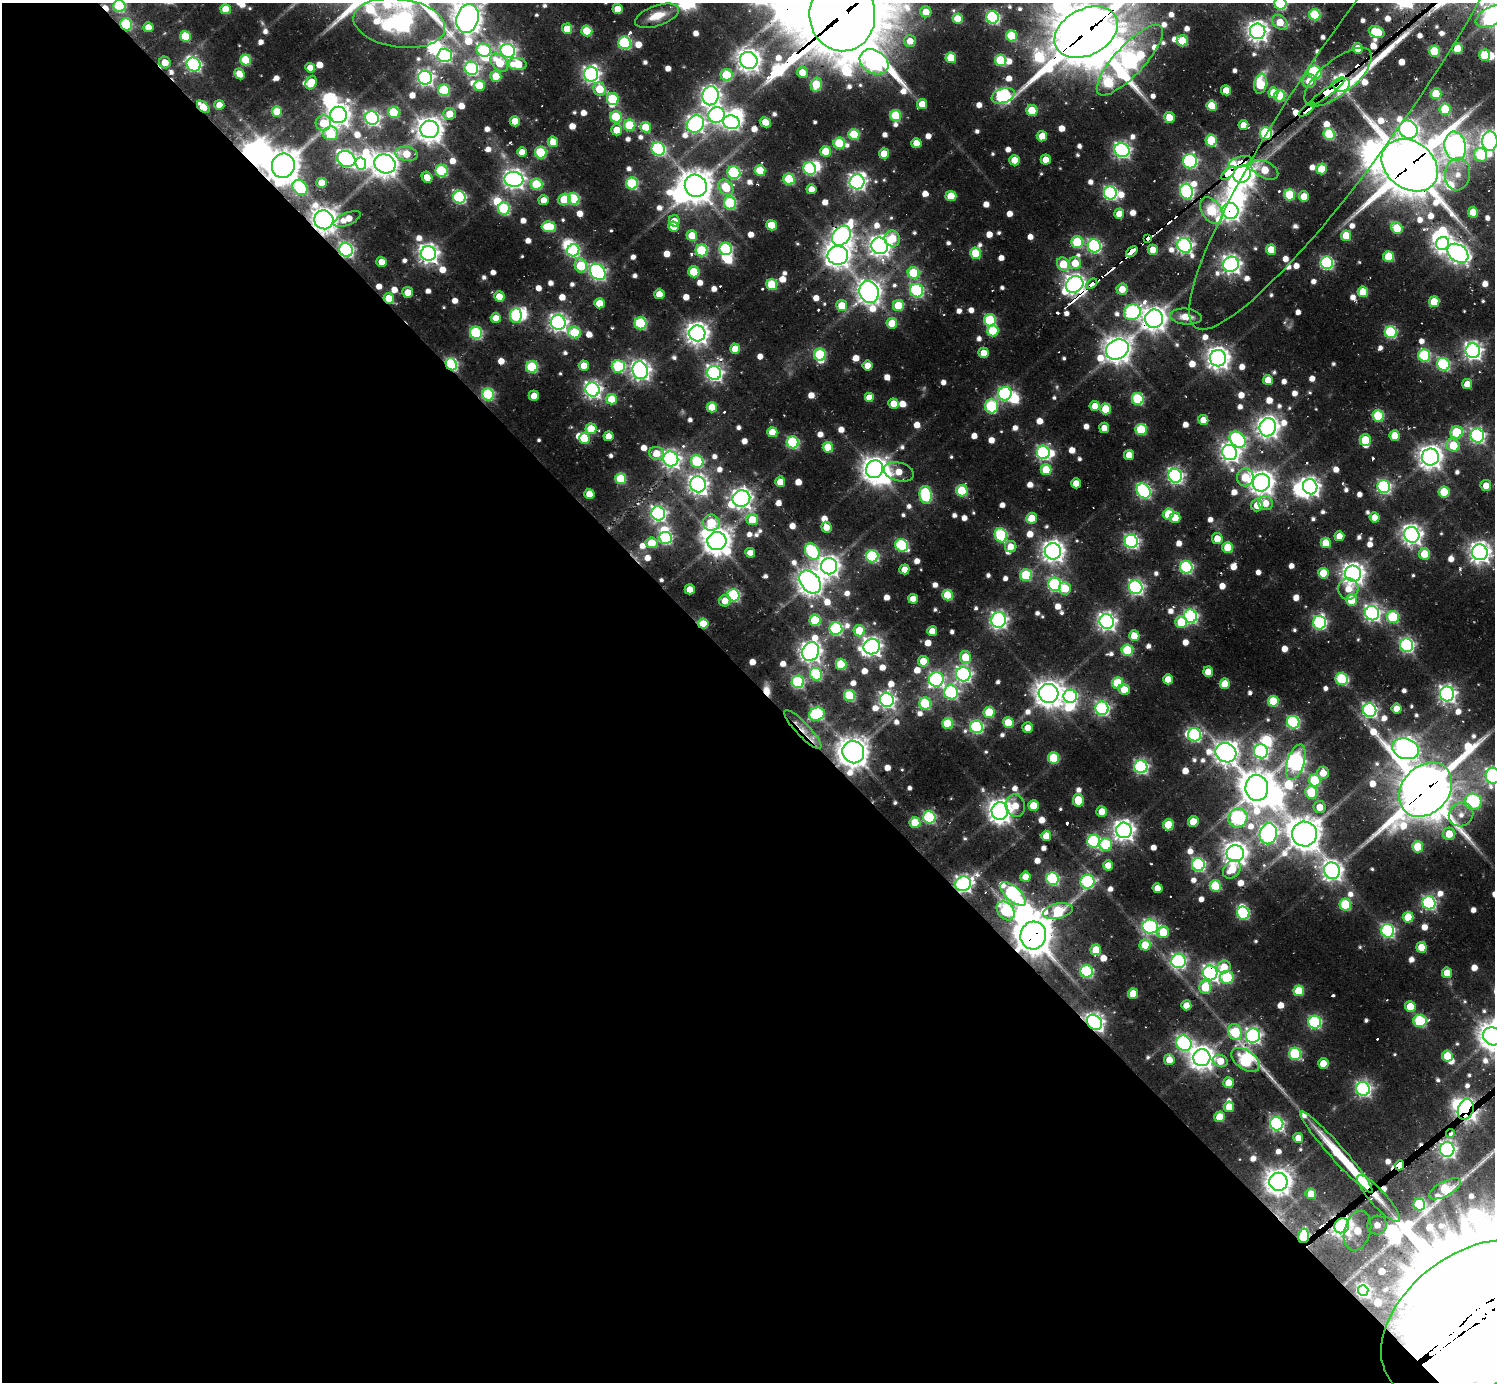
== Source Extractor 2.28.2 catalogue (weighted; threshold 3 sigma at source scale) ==
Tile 9 of 4 x 4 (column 1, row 3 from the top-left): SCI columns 175-1667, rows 1806-3185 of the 6147 x 6133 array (HDU 1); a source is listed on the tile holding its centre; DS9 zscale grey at full resolution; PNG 1497 x 1384 px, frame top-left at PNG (2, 3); each listed source drawn as its Kron ellipse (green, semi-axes under 4 px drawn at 4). Shown black and unused: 51% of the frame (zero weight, under 2 of 3 exposures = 7% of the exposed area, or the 3 px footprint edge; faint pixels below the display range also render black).
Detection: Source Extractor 2.28.2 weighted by HDU 2 'WHT'; one run over the whole footprint, this tile lists its part. Background 0.0994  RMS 0.011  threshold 0.0476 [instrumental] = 3 sigma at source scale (4.5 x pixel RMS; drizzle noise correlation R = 1.50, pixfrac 1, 0.05/0.05 arcsec/px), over >= 5 px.
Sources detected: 948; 5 too faint to see at this stretch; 37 inside a brighter object's white glare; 20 cosmic-ray / hot-pixel residue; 1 long thin detection or spike segment (spike, bleed or trail) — neither listed nor drawn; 12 inside a brighter listed object's ellipse — not listed separately; of the other 873, all 500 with FLUX_AUTO >= 14.3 (the completeness limit of this list) listed and drawn (373 fainter detections not listed), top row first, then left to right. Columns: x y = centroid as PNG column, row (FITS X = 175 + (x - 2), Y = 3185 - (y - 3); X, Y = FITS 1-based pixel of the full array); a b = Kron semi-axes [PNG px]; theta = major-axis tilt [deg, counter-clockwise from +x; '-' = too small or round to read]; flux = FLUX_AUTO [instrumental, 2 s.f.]
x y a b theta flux
1280 3 6 6 - 110
119 6 6 6 - 110
226 9 5 5 - 30
618 9 5 5 - 22
926 12 5 5 - 17
842 15 36 33 -85 11000
1315 15 5 5 - 88
657 16 23 10 19 24
1493 16 19 9 25 550
993 17 6 6 - 190
467 18 14 11 73 1500
958 19 5 5 - 29
1280 22 9 6 -36 24
399 23 46 24 -8 700
126 24 6 6 - 86
148 27 5 5 - 14
567 29 5 5 - 22
587 31 5 5 - 51
1258 31 8 7 - 770
1086 32 34 23 28 7500
1377 32 8 5 -20 45
185 36 5 5 - 47
1011 36 5 5 - 54
910 41 6 6 - 16
1182 41 6 5 - 42
625 43 6 6 - 140
1358 48 5 5 - 23
1458 48 5 5 - 30
484 50 7 6 - 100
508 51 7 7 - 370
1434 51 5 5 - 66
445 55 7 6 - 250
1484 55 6 5 - 39
951 58 5 5 - 33
245 60 5 5 - 59
749 60 9 8 - 910
1001 60 6 5 - 81
1130 60 46 15 47 580
165 62 6 5 - 18
874 62 15 11 -31 480
499 63 10 7 -45 40
194 64 7 6 - 260
517 64 9 6 -6 37
310 68 5 5 - 15
471 68 7 6 - 250
802 72 5 5 - 20
1315 72 7 6 - 110
240 74 6 5 - 17
591 74 7 7 - 430
727 75 6 6 - 57
496 76 5 5 - 34
1338 77 41 17 39 360
425 78 7 7 - 400
1309 81 7 6 - 16
311 82 7 5 67 23
1364 82 298 54 55 3200
816 84 7 5 77 39
1260 84 10 6 79 63
479 85 5 5 - 35
1342 85 8 7 - 400
600 89 7 6 - 32
444 90 6 6 - 89
1226 90 5 5 - 20
1327 92 21 4 36 1200
1273 93 5 5 - 19
1436 94 5 5 - 43
710 96 9 8 - 590
1003 96 12 7 20 250
1279 96 6 5 - 95
613 99 6 5 - 76
922 104 5 5 - 19
219 105 5 5 - 14
1212 106 5 5 - 37
203 107 7 4 -43 33
1307 109 10 3 41 190
1445 109 6 5 - 53
1032 110 5 5 - 48
277 111 5 5 - 35
394 112 5 5 - 73
449 114 6 6 - 18
339 115 8 8 - 940
717 115 8 8 - 310
896 116 5 5 - 73
616 117 6 5 - 64
1169 117 5 5 - 21
372 118 7 6 - 340
515 121 5 5 - 26
731 122 8 6 -11 360
765 122 6 5 - 16
323 123 7 7 - 30
695 124 9 8 - 440
630 125 6 5 - 68
1243 125 5 5 - 16
646 127 5 5 - 38
429 129 9 9 - 1300
617 130 5 5 - 21
1408 130 9 8 - 460
330 133 7 7 - 73
1266 133 6 6 - 140
854 134 5 5 - 58
1329 134 6 5 - 94
1042 136 5 5 - 19
1211 141 6 5 - 64
1490 141 10 7 89 750
553 142 5 5 - 19
839 143 6 5 - 74
916 143 5 5 - 19
1455 146 14 10 -80 740
658 149 7 6 - 200
1122 150 7 7 - 390
826 151 5 5 - 34
522 152 5 5 - 16
541 153 6 5 - 90
884 153 5 5 - 19
407 154 11 7 -8 27
1481 155 7 6 - 56
346 159 9 7 -29 400
1015 160 5 5 - 21
1046 160 5 5 - 15
1190 161 7 7 - 200
1240 162 12 5 16 110
361 164 6 5 - 110
385 164 11 9 -28 1200
1410 165 30 23 -36 5800
283 166 12 11 - 1900
810 169 6 6 - 150
1321 169 5 5 - 33
1265 170 14 8 -27 32
441 171 6 6 - 100
760 171 5 5 - 48
734 173 6 6 - 140
1228 173 8 4 41 1300
1242 174 9 8 - 1200
1457 174 16 12 84 19
427 177 6 5 - 15
514 179 9 7 -7 650
789 179 5 5 - 75
857 182 7 7 - 460
321 183 5 5 - 19
632 183 6 6 - 120
537 184 6 5 - 72
696 186 11 10 - 1900
300 187 8 6 -48 87
726 187 9 6 -52 39
811 189 5 5 - 15
1187 191 8 6 -79 260
1110 193 6 6 - 250
1290 195 5 5 - 66
951 196 5 5 - 38
459 197 6 6 - 190
1304 197 5 5 - 22
574 199 6 5 - 93
544 200 5 5 - 15
564 200 6 5 - 41
730 203 6 6 - 110
504 209 6 6 - 110
1211 210 14 9 -56 85
1230 211 8 8 - 650
1473 212 5 5 - 25
1119 214 5 5 - 15
347 219 14 6 23 20
324 220 9 9 - 1200
674 221 5 5 - 16
771 225 5 5 - 37
549 227 7 5 -3 64
673 227 5 5 - 20
1397 228 6 5 - 38
692 236 5 5 - 32
841 236 11 8 50 640
1346 236 5 5 - 36
892 238 8 7 - 33
1148 238 4 3 - 130
1077 242 6 6 - 75
1443 243 7 6 - 540
1185 245 8 6 -54 380
880 246 8 8 - 770
1094 246 7 6 - 220
726 249 6 6 - 160
346 250 7 6 - 260
573 250 6 6 - 150
702 250 6 6 - 110
1153 250 5 5 - 19
1271 250 5 5 - 34
1132 252 6 3 40 540
976 253 6 5 - 58
1458 253 11 8 -36 630
428 254 7 7 - 680
838 255 10 9 - 1100
1388 256 5 5 - 39
381 262 5 5 - 17
1075 263 6 6 - 26
1327 263 6 6 - 190
1063 264 7 6 - 34
1231 264 8 7 - 590
581 266 7 6 - 55
598 272 9 7 -49 350
694 272 5 5 - 50
913 273 6 5 - 65
772 284 5 5 - 65
1075 284 9 8 - 750
1092 284 6 3 40 35
1122 289 6 5 - 16
917 291 7 6 - 190
408 292 5 5 - 19
869 292 11 9 -68 970
1363 292 5 5 - 38
659 294 5 5 - 19
499 296 5 5 - 26
389 298 5 5 - 25
1434 302 5 5 - 35
599 303 5 5 - 24
842 306 5 5 - 30
898 306 5 5 - 51
1132 312 8 7 - 200
516 315 7 5 85 110
1186 317 16 8 -5 17
496 318 5 5 - 15
1154 319 9 9 - 1100
990 320 6 6 - 87
558 323 7 7 - 510
640 323 6 6 - 120
892 323 5 5 - 27
993 331 5 5 - 52
1391 332 6 6 - 130
476 333 6 6 - 150
575 333 6 6 - 67
697 333 8 8 - 900
735 349 5 5 - 21
1117 349 12 9 28 1300
1473 351 7 7 - 530
984 353 5 5 - 18
820 355 6 6 - 88
1424 355 6 6 - 120
1218 358 8 8 - 910
451 364 6 5 - 170
1443 364 6 6 - 150
584 365 5 5 - 18
868 365 5 5 - 16
618 366 6 6 - 110
532 367 6 6 - 95
640 370 9 7 -68 630
714 373 7 6 - 410
1268 380 5 5 - 20
1467 384 5 5 - 17
593 389 7 7 - 440
488 394 6 6 - 120
1005 394 7 6 - 230
534 396 5 5 - 18
869 398 5 5 - 20
612 399 5 5 - 34
1138 399 6 6 - 110
894 403 5 5 - 18
991 406 7 6 - 100
1095 406 5 5 - 14
712 407 5 5 - 33
1106 409 5 5 - 34
1378 416 6 5 - 79
1203 420 5 5 - 18
1268 427 9 8 - 830
1104 428 5 5 - 15
591 429 5 5 - 36
1141 429 5 5 - 70
772 432 5 5 - 29
1457 432 6 6 - 66
608 436 5 5 - 16
1395 436 5 5 - 27
1477 436 7 6 - 280
584 438 5 5 - 49
1238 440 9 7 -47 210
1365 440 6 5 - 37
793 442 6 6 - 130
1453 445 7 6 - 44
828 447 5 5 - 39
1043 452 7 6 - 260
656 453 7 6 - 19
1230 453 8 7 - 560
1129 455 5 5 - 20
1430 457 8 8 - 1000
671 459 7 7 - 490
697 461 6 6 - 100
875 469 9 8 - 1100
1046 470 5 5 - 38
899 472 15 9 -15 20
1175 476 7 6 - 350
1245 477 9 8 - 35
621 479 5 5 - 68
780 482 5 5 - 18
1076 483 5 5 - 16
1261 483 9 8 - 1100
698 484 8 7 - 610
1486 486 5 5 - 15
1310 487 8 7 - 530
1384 487 6 6 - 230
962 491 5 5 - 66
1144 491 8 6 -55 260
1444 492 5 5 - 43
589 494 5 5 - 22
926 495 9 6 -82 140
741 498 9 8 - 720
1265 503 7 6 - 17
1257 505 6 5 - 18
658 513 7 7 - 360
1168 514 5 5 - 46
1375 517 5 5 - 15
1032 518 5 5 - 32
1175 518 5 5 - 19
752 519 6 6 - 27
711 523 8 8 - 49
826 527 5 5 - 16
1001 535 7 6 - 130
1412 535 8 7 - 670
1339 536 5 5 - 16
665 538 6 6 - 170
1217 538 5 5 - 17
717 541 9 9 - 1400
1131 541 7 6 - 280
651 543 6 5 - 29
1326 543 5 5 - 30
902 545 7 6 - 140
1011 547 6 5 - 15
1228 547 5 5 - 46
812 551 9 6 -59 140
1053 551 8 8 - 810
1480 552 8 8 - 780
750 553 5 5 - 16
1424 554 6 5 - 27
872 556 6 6 - 140
829 566 8 8 - 740
1186 567 6 6 - 180
904 569 5 5 - 16
1323 573 5 5 - 36
1353 574 8 8 - 830
1026 575 6 6 - 86
810 582 13 9 -50 1200
1055 584 6 6 - 220
1136 587 7 6 - 320
1065 588 6 6 - 33
690 589 5 5 - 18
1348 589 10 10 - 16
733 595 6 6 - 160
948 595 5 5 - 54
913 599 5 4 - 16
1351 600 6 5 - 36
725 601 6 5 - 14
1372 613 7 7 - 380
1191 616 7 6 - 250
1393 617 6 6 - 100
815 620 5 5 - 58
999 620 8 7 - 420
1107 622 7 7 - 550
1181 622 6 6 - 49
1319 622 7 6 - 230
703 624 5 5 - 26
836 629 6 6 - 170
859 631 6 5 - 38
932 631 5 5 - 19
1134 636 5 5 - 23
1407 645 7 6 - 260
872 647 8 7 - 580
1127 650 6 5 - 73
811 652 9 8 - 780
965 657 6 5 - 37
923 661 5 5 - 23
841 664 5 5 - 58
1208 672 5 5 - 18
816 674 6 6 - 110
963 674 7 7 - 360
936 679 7 7 - 270
1168 679 5 5 - 23
1342 679 6 6 - 110
798 682 6 6 - 150
1118 683 5 5 - 68
1225 684 5 5 - 30
1124 689 6 5 - 22
951 692 7 7 - 220
1048 693 10 9 - 1300
1447 694 7 7 - 470
850 696 6 5 - 81
1070 696 7 6 - 220
887 700 7 7 - 380
1273 701 5 5 - 46
925 704 6 6 - 99
1102 708 7 6 - 260
1397 709 5 5 - 17
1370 710 7 6 - 290
989 712 5 5 - 50
817 714 8 6 16 140
1008 722 5 5 - 26
1293 722 6 6 - 170
948 723 5 5 - 57
976 727 6 6 - 190
1027 728 5 5 - 15
803 730 26 7 -47 15
1194 735 6 6 - 190
1406 749 14 10 -18 1000
1261 751 7 7 - 290
853 752 11 10 - 1500
1226 753 10 9 - 940
1054 758 5 5 - 66
1296 762 18 8 72 410
1141 767 6 6 - 250
1323 773 6 6 - 18
1493 776 8 7 - 310
1315 781 6 6 - 72
1257 788 13 11 -87 2100
1426 790 30 23 48 5900
1311 792 6 6 - 56
1078 800 6 5 - 34
1473 802 8 8 - 150
1015 806 11 9 -77 20
1033 806 5 5 - 27
1320 807 6 6 - 18
1000 811 9 8 - 1100
1102 811 5 5 - 19
1461 814 13 11 39 14
929 817 6 6 - 150
1238 818 10 9 - 220
1193 821 5 5 - 29
915 822 5 5 - 38
1168 825 5 5 - 37
1124 830 8 8 - 780
1268 834 10 8 78 470
1304 834 12 12 - 2200
1449 834 6 6 - 24
1046 836 5 5 - 20
1094 841 6 6 - 180
1106 844 6 6 - 76
1418 847 5 5 - 51
1235 853 8 8 - 1000
1108 865 5 5 - 15
1198 865 6 6 - 200
1232 869 10 7 49 27
1332 871 8 7 - 670
1025 877 5 5 - 18
1053 879 6 6 - 140
1087 882 7 7 - 180
963 884 8 7 - 470
1215 886 5 5 - 64
1158 888 5 5 - 16
1013 894 16 7 -42 260
1429 903 7 6 - 220
1345 905 6 5 - 80
1006 911 10 7 -51 93
1058 911 15 7 13 95
1243 913 6 6 - 150
1408 917 5 5 - 35
1150 926 8 7 - 300
1388 931 7 6 - 220
1163 932 6 6 - 42
1033 935 14 13 - 2900
1145 945 5 5 - 35
1421 947 5 5 - 30
1096 950 5 5 - 30
1178 961 7 7 - 300
1224 967 7 6 - 21
1087 971 6 6 - 170
1210 973 7 7 - 460
1447 973 5 5 - 20
1227 977 7 6 - 93
1205 987 6 6 - 39
1299 991 5 5 - 45
1133 994 5 5 - 30
1186 1005 5 5 - 15
1410 1006 5 5 - 29
1420 1021 6 6 - 110
1094 1022 8 6 -45 480
1315 1022 6 6 - 180
1235 1032 8 6 -71 57
1253 1036 7 7 - 350
1493 1036 10 9 - 1300
1184 1043 8 7 - 290
1295 1054 6 6 - 120
1447 1056 5 5 - 29
1202 1058 8 8 - 1100
1169 1060 5 5 - 15
1245 1060 16 9 -35 150
1220 1061 8 6 -21 19
1323 1063 5 5 - 22
1229 1083 5 5 - 19
1363 1089 7 6 - 310
1229 1107 5 5 - 23
1466 1109 10 7 68 2000
1220 1117 5 5 - 27
1277 1124 7 6 - 270
1450 1133 4 2 - 48
1298 1138 5 5 - 16
1447 1149 7 7 - 410
1336 1152 54 7 -48 65
1399 1165 5 4 - 1500
1278 1182 9 9 - 1200
1445 1189 18 7 28 55
1311 1194 5 5 - 20
1378 1198 31 8 -48 18
1419 1204 6 5 - 87
1377 1225 10 9 - 17
1342 1226 8 7 - 730
1357 1231 20 13 73 44
1304 1236 7 5 81 99
1363 1290 5 5 - 210
1473 1320 102 67 36 100000
Overlapping masked pixels (flux is a lower limit): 46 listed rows (the first 20) at x y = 842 15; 126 24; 1086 32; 1338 77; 1364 82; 1342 85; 1327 92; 203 107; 1307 109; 1266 133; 1240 162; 1410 165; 283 166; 1228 173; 1242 174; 1187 191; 1230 211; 324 220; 841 236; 1148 238
Isophote crosses this tile's border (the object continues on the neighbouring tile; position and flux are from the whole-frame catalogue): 11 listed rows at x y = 1280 3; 119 6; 842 15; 1493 16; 467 18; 399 23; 1086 32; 1490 141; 1493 776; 1493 1036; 1473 1320